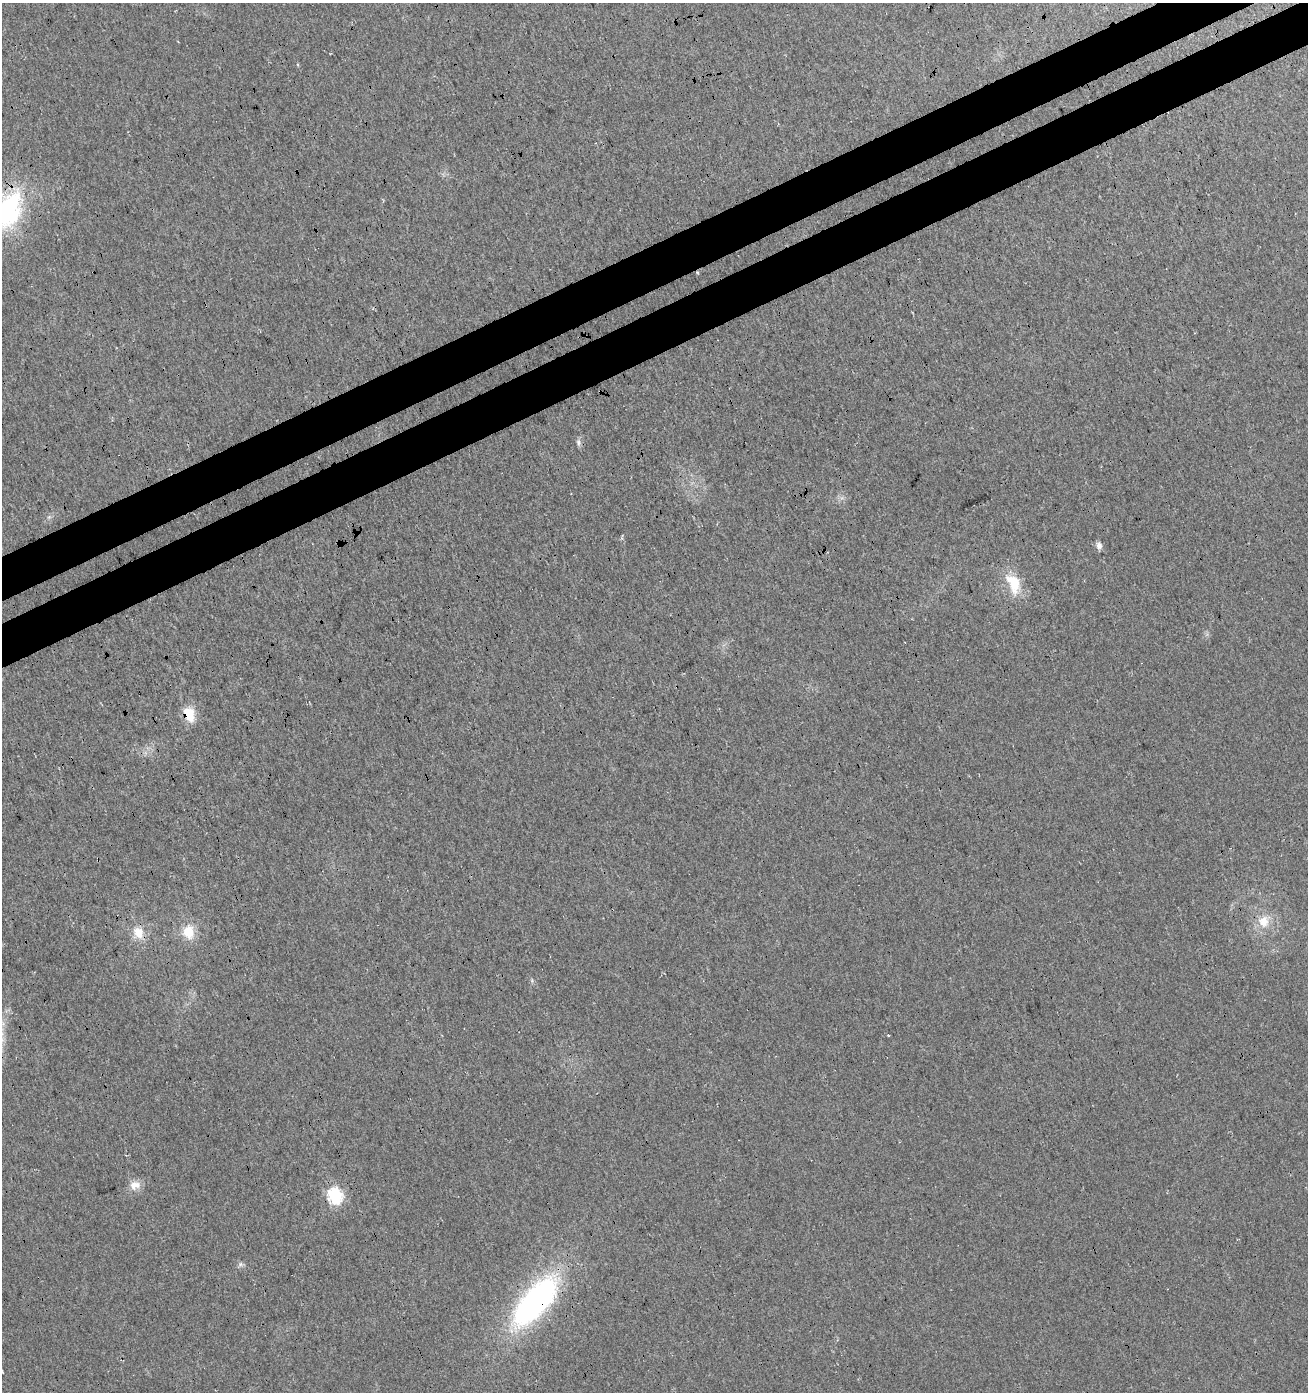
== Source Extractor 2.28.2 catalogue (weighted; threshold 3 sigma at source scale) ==
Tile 10 of 4 x 4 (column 2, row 3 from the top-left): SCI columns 1471-2776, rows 1445-2834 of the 5495 x 5671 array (HDU 1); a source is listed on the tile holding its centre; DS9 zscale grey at full resolution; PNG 1310 x 1394 px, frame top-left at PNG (2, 3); no overlay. Shown black and unused: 6% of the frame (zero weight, under 3 of 4 exposures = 5% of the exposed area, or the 3 px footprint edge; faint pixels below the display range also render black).
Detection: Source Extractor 2.28.2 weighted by HDU 2 'WHT'; one run over the whole footprint, this tile lists its part. Background 0.0153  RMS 0.0066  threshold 0.0296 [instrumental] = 3 sigma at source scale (4.5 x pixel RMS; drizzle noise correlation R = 1.50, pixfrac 1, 0.0396/0.0396 arcsec/px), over >= 5 px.
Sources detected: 13; all 13 listed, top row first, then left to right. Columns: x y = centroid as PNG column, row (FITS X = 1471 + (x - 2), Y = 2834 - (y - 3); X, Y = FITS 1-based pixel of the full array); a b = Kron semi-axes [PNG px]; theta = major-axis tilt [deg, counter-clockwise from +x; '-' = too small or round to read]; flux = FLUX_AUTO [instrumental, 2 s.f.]
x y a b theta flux
9 210 53 30 72 81
578 442 10 6 -70 2
1099 545 9 8 - 2.8
1014 584 29 15 -66 20
189 714 18 12 -71 14
1263 921 17 15 -75 12
189 932 17 13 -82 14
138 933 18 14 -61 10
888 1035 3 2 - 0.65
135 1185 15 11 13 6.5
335 1196 7 7 - 120
240 1264 7 4 90 1.3
536 1301 51 20 49 200
Overlapping masked pixels (flux is a lower limit): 3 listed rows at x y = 9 210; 189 714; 536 1301
Isophote crosses this tile's border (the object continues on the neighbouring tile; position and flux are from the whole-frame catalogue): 1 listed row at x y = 9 210